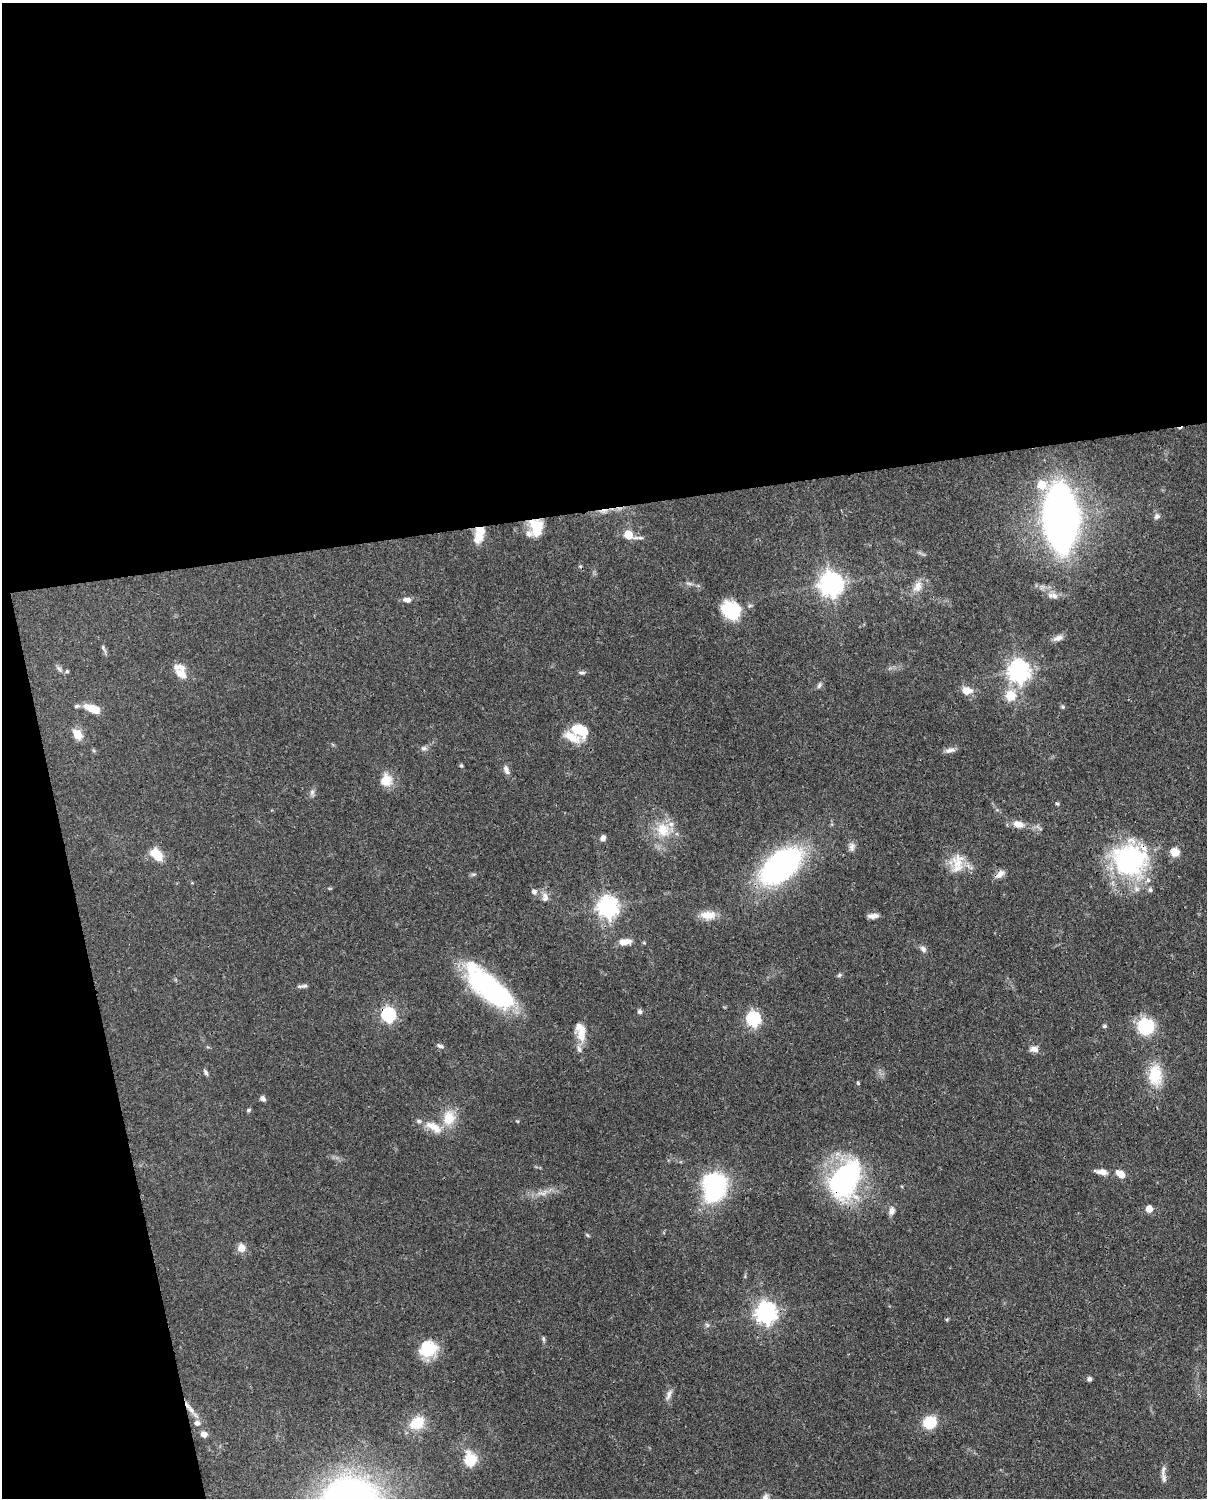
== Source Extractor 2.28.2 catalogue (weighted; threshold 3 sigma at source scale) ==
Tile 1 of 4 x 3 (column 1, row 1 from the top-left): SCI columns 89-1293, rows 3259-4754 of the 4999 x 4907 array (HDU 1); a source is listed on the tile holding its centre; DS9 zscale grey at full resolution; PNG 1209 x 1500 px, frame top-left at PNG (2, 3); no overlay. Shown black and unused: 39% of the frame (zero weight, under 3 of 4 exposures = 7% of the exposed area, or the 3 px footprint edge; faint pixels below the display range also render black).
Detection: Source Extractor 2.28.2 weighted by HDU 2 'WHT'; one run over the whole footprint, this tile lists its part. Background 0.0857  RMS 0.0039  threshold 0.0174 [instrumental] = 3 sigma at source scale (4.5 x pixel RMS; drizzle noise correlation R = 1.50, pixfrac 1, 0.05/0.05 arcsec/px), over >= 5 px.
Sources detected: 104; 1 inside a brighter object's white glare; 2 cosmic-ray / hot-pixel residue — not listed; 10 inside a brighter listed object's ellipse — not listed separately; the other 91 listed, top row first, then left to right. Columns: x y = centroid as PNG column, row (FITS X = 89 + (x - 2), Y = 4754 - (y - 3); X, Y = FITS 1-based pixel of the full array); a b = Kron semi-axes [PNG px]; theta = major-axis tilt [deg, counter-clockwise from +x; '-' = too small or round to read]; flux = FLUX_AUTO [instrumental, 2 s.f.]
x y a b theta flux
1042 484 7 7 - 10
1157 516 9 7 60 1.1
1061 517 35 16 -87 530
536 527 19 14 -85 9
480 532 20 11 82 7
629 535 8 5 -20 12
831 584 8 8 - 340
917 587 15 11 65 3.8
1055 596 11 8 -27 2
407 600 10 7 -9 1.8
732 611 19 16 -49 20
1058 638 15 7 19 2
103 648 14 3 -64 0.91
59 668 10 6 -45 1.1
67 671 5 4 - 0.5
1019 671 8 7 - 270
582 673 9 5 3 0.87
181 674 18 11 -38 4.5
819 686 8 5 63 0.89
966 690 11 8 -4 4.6
1010 695 11 11 - 7.5
1063 707 5 5 - 0.7
92 709 19 8 -22 6.1
580 730 17 11 -25 12
77 734 8 6 -53 7.1
424 748 8 6 0 1.1
950 750 15 6 14 1.8
461 765 5 4 - 0.49
506 770 14 7 -69 1.9
386 780 16 14 68 6.1
312 792 8 6 88 1.2
1057 804 5 4 - 0.54
1018 824 14 9 -11 3.7
663 830 22 20 -63 11
603 838 6 6 - 1.7
852 847 12 7 87 1.8
1175 852 10 9 - 4
157 854 13 9 -47 8.6
1130 860 39 36 7 60
958 861 23 18 79 8.3
781 866 34 19 39 110
474 874 7 4 0 0.63
1000 874 13 7 37 2.4
534 892 6 6 - 1.4
545 897 13 8 -90 2.3
608 907 8 7 - 230
708 915 21 10 1 5
873 916 11 5 4 2.1
625 942 16 8 5 3.6
644 943 5 3 - 0.37
923 949 8 6 -51 1.5
839 975 6 5 - 0.65
305 986 10 6 15 1.1
489 987 60 22 -42 63
640 1012 5 5 - 1.1
388 1015 7 6 - 67
753 1019 7 6 - 67
1104 1026 5 4 - 0.61
1146 1026 14 13 - 21
582 1033 25 11 86 5.6
440 1046 10 5 -18 0.98
1034 1049 12 8 -7 2.1
206 1072 8 5 -65 0.88
1155 1075 30 17 89 12
858 1083 4 4 - 0.48
263 1098 7 5 -38 1.4
248 1110 6 4 27 0.55
449 1118 17 14 80 8.6
433 1127 27 11 -33 6.5
1101 1172 17 7 -8 2.8
1121 1174 12 7 -36 3.3
845 1179 30 19 60 92
713 1181 23 15 1 31
543 1193 17 7 10 3.3
1149 1209 5 5 - 5.7
892 1211 10 7 68 2.1
587 1235 6 3 -70 0.47
241 1248 9 8 - 3.3
766 1313 8 7 - 250
947 1319 5 3 - 0.46
707 1325 7 4 -45 0.74
543 1339 8 4 -81 0.67
428 1349 20 17 14 12
1089 1379 5 5 - 1
669 1394 16 6 68 1.8
191 1410 16 6 -59 2.7
930 1422 13 11 26 12
417 1423 17 12 29 10
204 1434 7 6 - 2.1
470 1460 7 6 - 31
1163 1470 20 5 81 1.8
Overlapping masked pixels (flux is a lower limit): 6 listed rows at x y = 536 527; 480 532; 1130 860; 388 1015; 845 1179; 191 1410